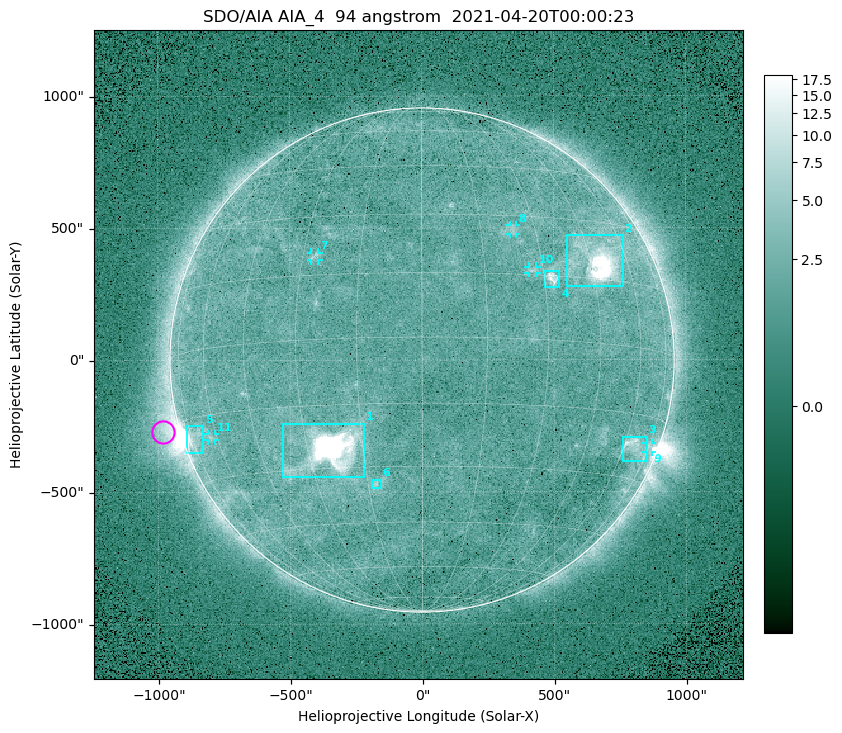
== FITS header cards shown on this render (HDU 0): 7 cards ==
TELESCOP= 'SDO/AIA '
INSTRUME= 'AIA_4   '
WAVELNTH=                   94
WAVEUNIT= 'angstrom'
DATE-OBS= '2021-04-20T00:00:23.12'
CTYPE1  = 'HPLN-TAN'
CTYPE2  = 'HPLT-TAN'

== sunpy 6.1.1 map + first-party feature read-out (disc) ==
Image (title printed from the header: SDO/AIA AIA_4  94 angstrom  2021-04-20T00:00:23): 512 x 512 px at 4.8 arcsec/px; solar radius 955 arcsec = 199 px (full disc in frame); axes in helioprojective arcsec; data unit not stated in the header (colour bar unlabelled)
Orientation: roll -0.138 deg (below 1 deg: not rotated)
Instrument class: DISC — disc imager (sunpy class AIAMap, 94 A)
Bright regions (active regions / flare kernels): reference = the median radial profile (limb darkening/brightening removed); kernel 5 px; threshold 5 sigma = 2.54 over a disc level ~1.78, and >= 1.15x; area >= 9 px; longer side >= 5 px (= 24 arcsec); searched inside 0.97 R_sun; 11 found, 11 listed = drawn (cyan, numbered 1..; 5 of them under ~33 arcsec drawn as corner ticks so the feature stays visible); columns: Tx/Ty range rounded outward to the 10 arcsec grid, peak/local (2 s.f.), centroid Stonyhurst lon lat
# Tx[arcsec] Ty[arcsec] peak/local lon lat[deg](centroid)
1 -530..-220 -450..-240 1120 -23 -26
2 550..760 280..470 51 +48 +20
3 760..850 -390..-290 4.5 +65 -22
4 460..520 270..340 6.3 +32 +15
5 -900..-830 -350..-250 6.3 -72 -19
6 -190..-160 -490..-450 3.3 -13 -34
7 -420..-390 380..410 3.2 -27 +20
8 330..360 470..510 2.8 +24 +26
9 850..870 -350..-310 3 +75 -22
10 400..440 330..360 3 +27 +16
11 -810..-780 -300..-280 2.6 -63 -20
Off-limb structures (1.02-1.3 R_sun): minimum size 50 px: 6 found; the strongest spans PA ~90..115 deg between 1.02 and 1.21 R_sun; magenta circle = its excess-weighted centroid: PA ~105 deg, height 1.07 R_sun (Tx ~-980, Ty ~-270 arcsec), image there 4.6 x the reference